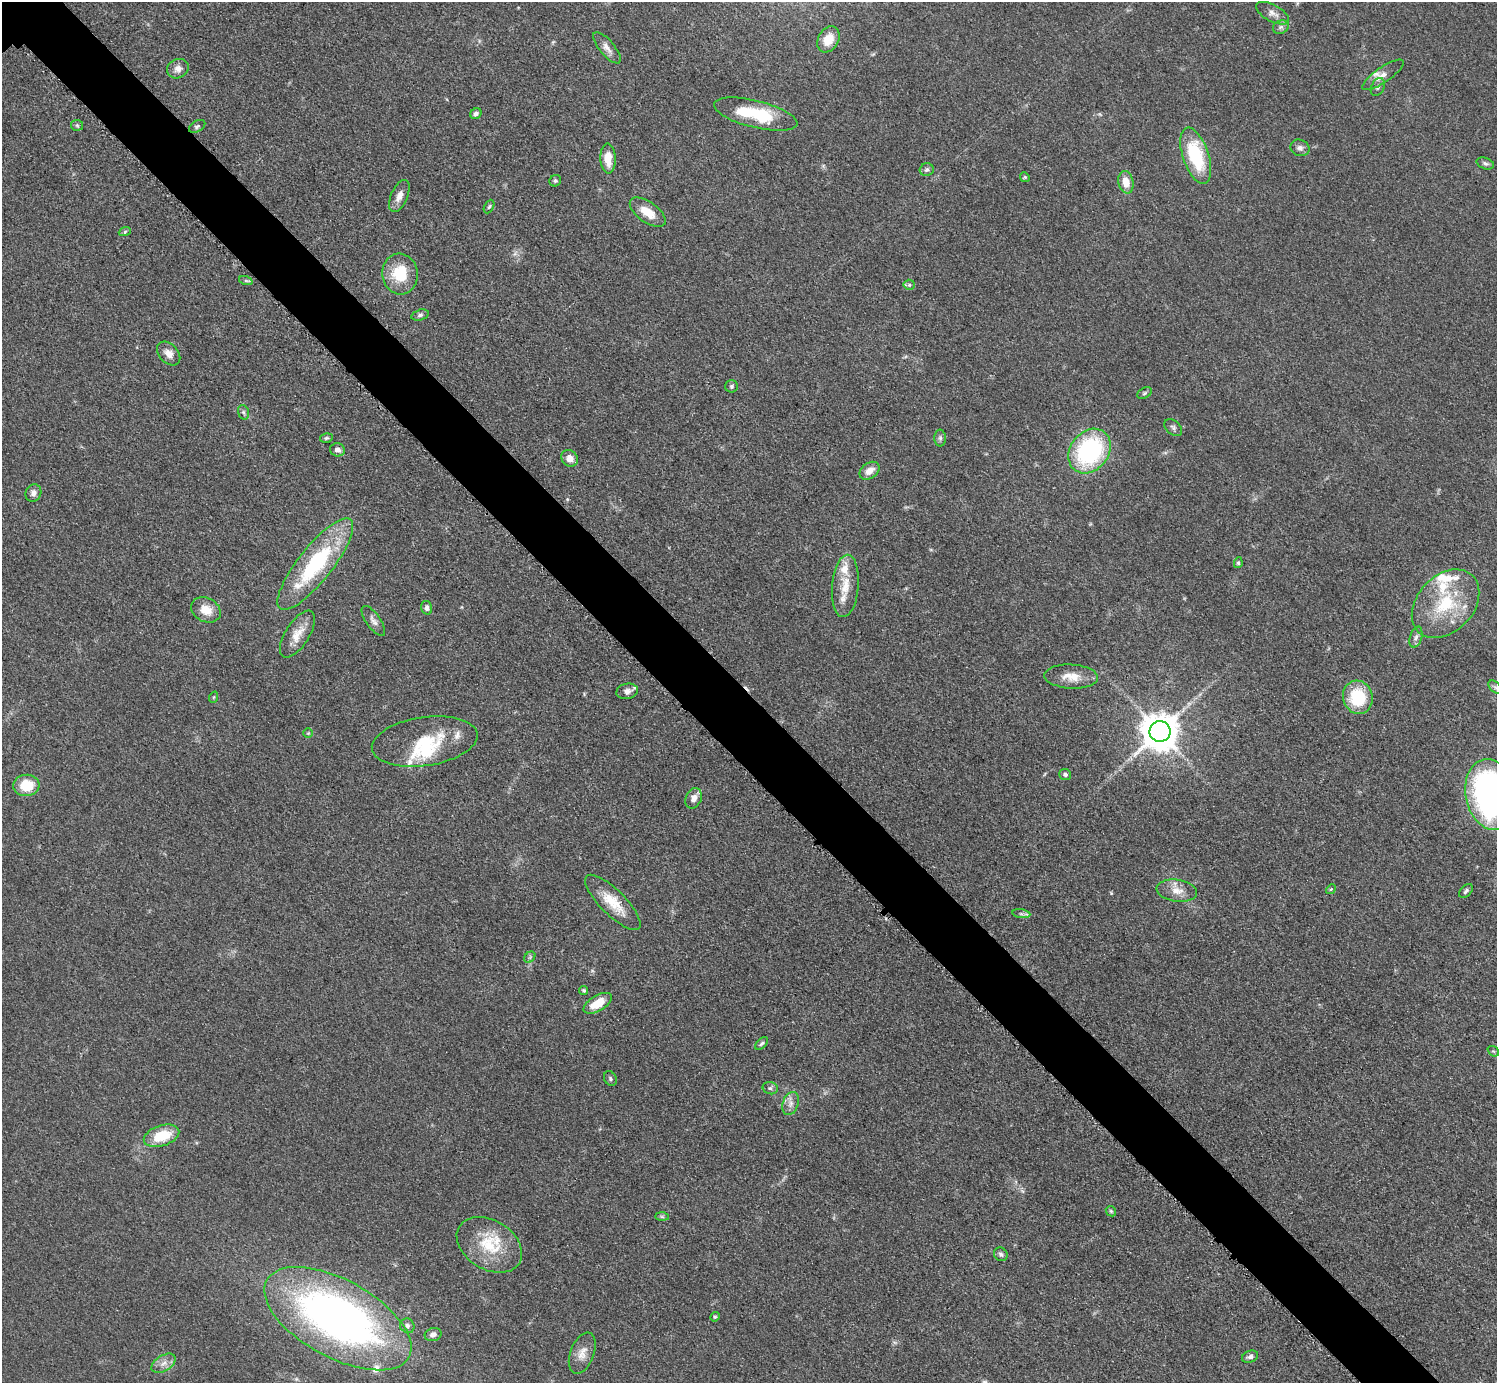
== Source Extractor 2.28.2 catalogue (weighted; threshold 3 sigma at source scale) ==
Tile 6 of 4 x 4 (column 2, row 2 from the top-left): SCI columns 1503-2997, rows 3068-4448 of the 5990 x 5989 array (HDU 1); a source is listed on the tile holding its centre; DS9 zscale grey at full resolution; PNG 1499 x 1385 px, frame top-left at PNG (2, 2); each listed source drawn as its Kron ellipse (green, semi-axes under 4 px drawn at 4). Shown black and unused: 5% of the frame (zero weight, under 3 of 5 exposures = <1% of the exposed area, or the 3 px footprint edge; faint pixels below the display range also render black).
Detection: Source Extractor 2.28.2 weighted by HDU 2 'WHT'; one run over the whole footprint, this tile lists its part. Background 0.0499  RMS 0.0053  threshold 0.0237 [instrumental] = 3 sigma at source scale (4.5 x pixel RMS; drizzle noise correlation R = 1.50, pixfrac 1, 0.05/0.05 arcsec/px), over >= 5 px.
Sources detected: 98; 1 too faint to see at this stretch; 1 cosmic-ray / hot-pixel residue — neither listed nor drawn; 11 inside a brighter listed object's ellipse — not listed separately; the other 85 listed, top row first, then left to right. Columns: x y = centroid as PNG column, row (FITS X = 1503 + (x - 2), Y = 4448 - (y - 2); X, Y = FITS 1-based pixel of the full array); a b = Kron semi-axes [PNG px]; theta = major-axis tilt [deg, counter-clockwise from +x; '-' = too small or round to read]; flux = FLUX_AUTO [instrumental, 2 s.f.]
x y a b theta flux
1273 13 18 8 -27 3.6
1281 27 8 6 27 1.7
828 39 14 10 60 8.7
607 48 19 7 -50 3.9
178 69 11 9 27 3.4
1383 75 24 7 34 4.4
1378 87 9 6 62 1.6
476 114 6 5 - 1.9
756 114 43 13 -14 31
77 125 6 5 - 0.89
197 126 9 5 30 1.2
1300 148 9 8 - 2.2
1196 156 29 13 -71 34
608 159 15 7 -88 8.3
1485 163 9 5 -20 1.3
927 170 7 6 - 1.6
1025 177 5 4 - 0.77
555 181 6 5 - 1.1
1126 182 11 7 -79 7
399 196 17 8 67 3.9
489 207 7 4 62 0.92
648 212 21 10 -36 8.5
125 231 6 4 21 0.72
400 274 20 17 -83 19
246 281 7 4 -19 0.98
909 285 5 5 - 0.89
420 315 9 5 16 1.3
169 354 14 9 -47 4.1
731 386 6 6 - 1.2
1145 393 8 5 28 1
243 412 7 5 -71 1.2
1173 428 10 6 -42 1.5
326 438 6 4 15 0.89
940 438 8 6 -90 1.4
337 450 7 6 - 2.8
1090 451 24 19 52 75
570 458 9 7 -45 4.1
870 471 11 7 37 4.7
33 493 9 7 61 2.3
1238 563 5 4 - 0.86
315 564 57 17 52 57
845 586 31 13 85 12
1446 604 39 28 47 33
427 608 7 5 -74 1.8
206 610 15 12 -28 7.8
373 621 18 7 -55 2.8
297 634 27 12 58 8.3
1416 637 11 6 73 2
1071 677 27 12 -3 8.1
1495 687 8 5 -45 1.4
627 691 11 7 12 3.2
214 697 6 3 70 0.55
1358 697 17 15 -75 24
1160 731 10 10 - 1500
308 733 5 5 - 0.74
425 741 53 24 8 29
1065 774 6 5 - 1.3
26 785 13 10 5 14
1491 794 36 25 -78 200
694 798 11 7 68 3.8
1331 889 5 4 - 0.68
1177 891 20 11 -8 6.8
1466 891 8 5 43 1.3
613 902 37 12 -45 14
1021 914 9 4 -9 1.4
530 957 6 5 - 0.94
583 990 4 4 - 0.93
598 1003 16 7 31 12
762 1043 8 4 44 1
1493 1051 6 4 -41 0.79
610 1078 7 6 - 1.1
770 1088 8 6 -14 1.4
791 1104 12 7 72 3.2
161 1136 18 10 18 16
1111 1211 6 4 -46 0.76
662 1217 7 4 -1 0.87
489 1245 35 24 -32 24
1001 1254 7 6 - 1.4
715 1317 5 4 - 0.71
338 1319 81 39 -28 300
407 1326 8 7 - 1.9
433 1335 8 6 14 2.4
582 1353 21 11 69 5.9
1250 1357 8 6 21 1.8
164 1363 13 7 32 3.7
Isophote crosses this tile's border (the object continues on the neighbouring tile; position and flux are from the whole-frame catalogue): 1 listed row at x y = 1491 794